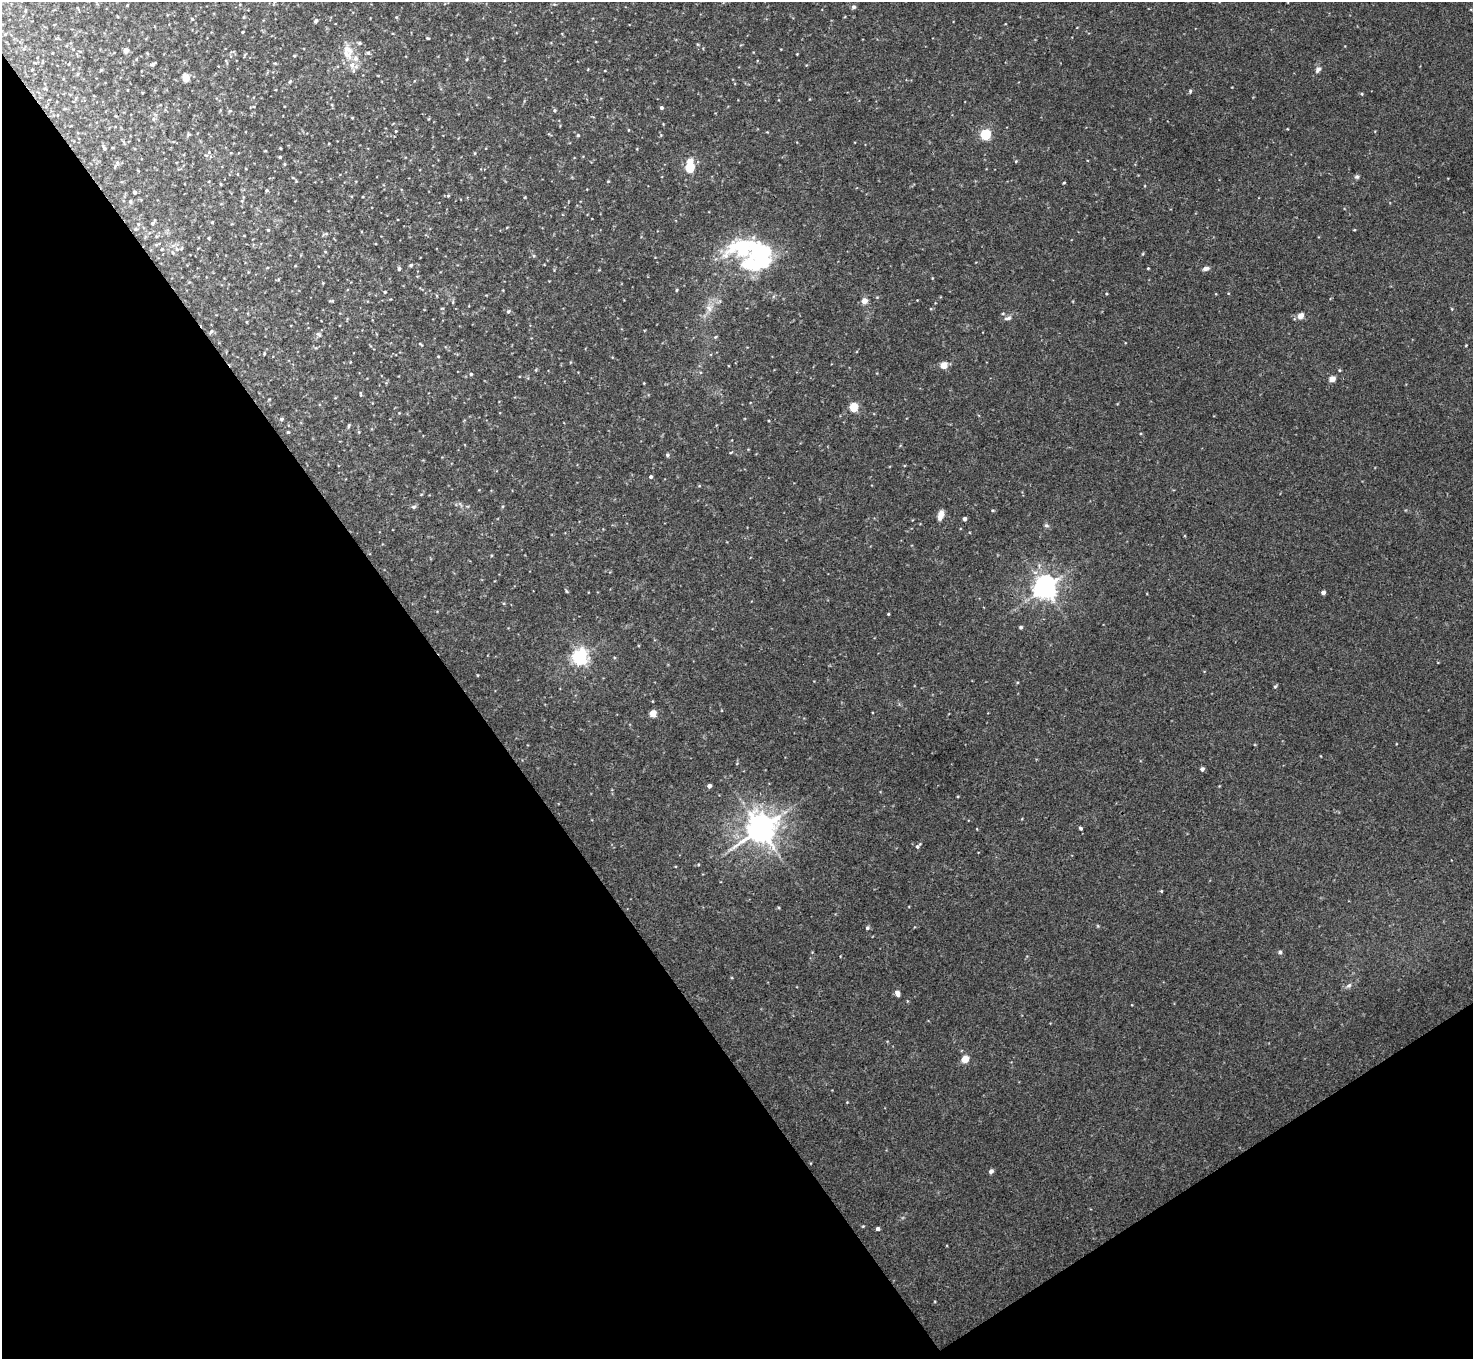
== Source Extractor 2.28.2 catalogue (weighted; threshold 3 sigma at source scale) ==
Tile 14 of 4 x 4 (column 2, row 4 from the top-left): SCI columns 1472-2942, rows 156-1512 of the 5886 x 5878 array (HDU 1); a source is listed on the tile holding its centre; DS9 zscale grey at full resolution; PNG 1475 x 1361 px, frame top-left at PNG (2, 2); no overlay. Shown black and unused: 36% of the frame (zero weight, under 3 of 4 exposures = <1% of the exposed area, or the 3 px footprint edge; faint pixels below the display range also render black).
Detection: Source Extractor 2.28.2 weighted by HDU 2 'WHT'; one run over the whole footprint, this tile lists its part. Background 0.041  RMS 0.0043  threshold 0.0194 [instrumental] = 3 sigma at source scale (4.5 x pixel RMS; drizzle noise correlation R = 1.50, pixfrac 1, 0.05/0.05 arcsec/px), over >= 5 px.
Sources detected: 128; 3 inside a brighter object's white glare — not listed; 3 inside a brighter listed object's ellipse — not listed separately; the other 122 listed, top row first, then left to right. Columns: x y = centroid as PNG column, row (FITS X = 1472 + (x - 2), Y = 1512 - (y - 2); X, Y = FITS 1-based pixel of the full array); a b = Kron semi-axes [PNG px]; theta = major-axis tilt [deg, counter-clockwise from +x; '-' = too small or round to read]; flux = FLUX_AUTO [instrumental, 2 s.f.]
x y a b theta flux
274 2 6 3 71 0.54
127 5 3 3 - 0.33
853 7 5 5 - 1
396 17 4 3 - 0.4
316 21 6 5 - 0.85
242 32 3 2 - 0.41
428 38 4 3 - 0.42
359 43 6 4 -16 0.79
126 50 4 4 - 4.3
53 53 3 2 - 0.29
368 53 5 4 - 0.69
797 54 3 2 - 0.31
347 55 18 10 -42 5.7
294 56 5 3 - 0.42
467 59 5 3 - 0.36
35 63 5 3 - 0.4
153 64 8 3 28 0.72
1318 69 10 6 51 1.5
101 70 5 4 - 0.41
185 78 5 5 - 11
290 82 6 4 68 0.59
45 89 6 3 -19 0.48
1190 91 5 4 - 0.66
1362 94 4 4 - 0.48
76 98 6 4 71 0.64
253 107 5 3 - 0.45
661 108 4 4 - 0.88
554 110 5 5 - 0.67
230 111 5 5 - 0.58
352 118 4 3 - 0.32
153 119 6 4 71 0.71
628 130 4 3 - 0.28
396 131 4 4 - 0.33
188 134 6 4 -72 0.52
985 134 5 5 - 40
578 135 4 4 - 0.56
104 148 8 4 -58 0.95
280 148 3 2 - 0.38
209 152 6 3 73 0.54
475 153 5 3 - 0.4
280 157 4 3 - 0.49
1016 161 4 3 - 0.4
117 163 6 4 74 0.83
284 164 5 3 - 0.43
690 168 5 5 - 25
1357 177 6 5 - 0.84
293 178 5 3 - 0.36
1064 183 4 3 - 0.35
267 190 4 4 - 0.65
134 192 4 3 - 1
448 196 5 4 - 0.53
525 197 4 3 - 0.36
130 201 6 4 88 0.74
212 222 3 3 - 0.43
153 223 8 4 49 0.84
135 229 5 4 - 0.63
268 230 5 4 - 0.48
208 238 3 3 - 0.43
156 245 6 4 1 0.49
325 251 5 3 - 0.36
761 253 29 24 23 42
411 265 5 4 - 0.74
1148 268 3 3 - 0.37
1206 268 8 5 13 1.4
399 269 5 4 - 0.84
278 280 5 3 - 0.43
677 290 3 3 - 0.47
385 292 4 3 - 0.51
331 301 8 2 9 0.45
864 301 5 5 - 3.8
709 308 11 9 -60 2.9
1452 309 5 3 - 0.38
508 311 6 4 66 0.74
1003 313 4 4 - 0.49
1301 316 5 4 - 5.5
1008 318 10 5 15 1.4
211 331 7 5 41 0.75
319 334 9 5 -40 0.87
715 337 5 4 - 0.48
420 344 7 3 -34 0.46
1466 345 4 3 - 0.31
264 354 4 3 - 0.37
438 356 3 3 - 0.39
944 365 5 4 - 7.9
1339 370 5 3 - 0.43
471 374 4 4 - 0.55
1332 379 5 4 - 6
360 394 6 3 -81 0.43
854 407 5 5 - 20
281 419 5 4 - 0.81
349 426 6 3 81 0.53
288 432 4 3 - 0.46
731 452 4 3 - 0.39
667 455 5 4 - 0.8
651 477 4 4 - 0.9
413 507 7 5 2 0.88
941 515 11 6 72 3.2
964 519 4 4 - 1.4
1046 525 7 5 -1 0.82
1045 588 7 7 - 370
566 591 6 3 -70 0.45
1323 593 4 4 - 1.5
888 614 3 3 - 0.43
1021 627 4 4 - 0.68
580 657 6 6 - 150
477 675 4 3 - 0.33
1275 686 5 4 - 0.64
653 714 5 4 - 8.6
1202 769 4 4 - 1.5
709 786 4 4 - 1.7
958 796 3 2 - 0.38
1080 828 4 3 - 0.87
760 829 10 9 - 660
918 846 9 5 47 1
1161 891 4 4 - 0.43
867 928 5 4 - 0.86
1280 952 5 5 - 0.78
1349 985 8 6 37 1.3
897 993 6 4 -64 2.6
965 1059 5 4 - 10
991 1171 4 4 - 1.7
878 1229 4 3 - 1.2
Isophote crosses this tile's border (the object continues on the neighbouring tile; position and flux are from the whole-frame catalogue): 1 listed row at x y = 274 2
Unlisted compact peaks at least as high as the median listed source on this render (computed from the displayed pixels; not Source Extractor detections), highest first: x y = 863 1226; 992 510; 608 181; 1098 926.